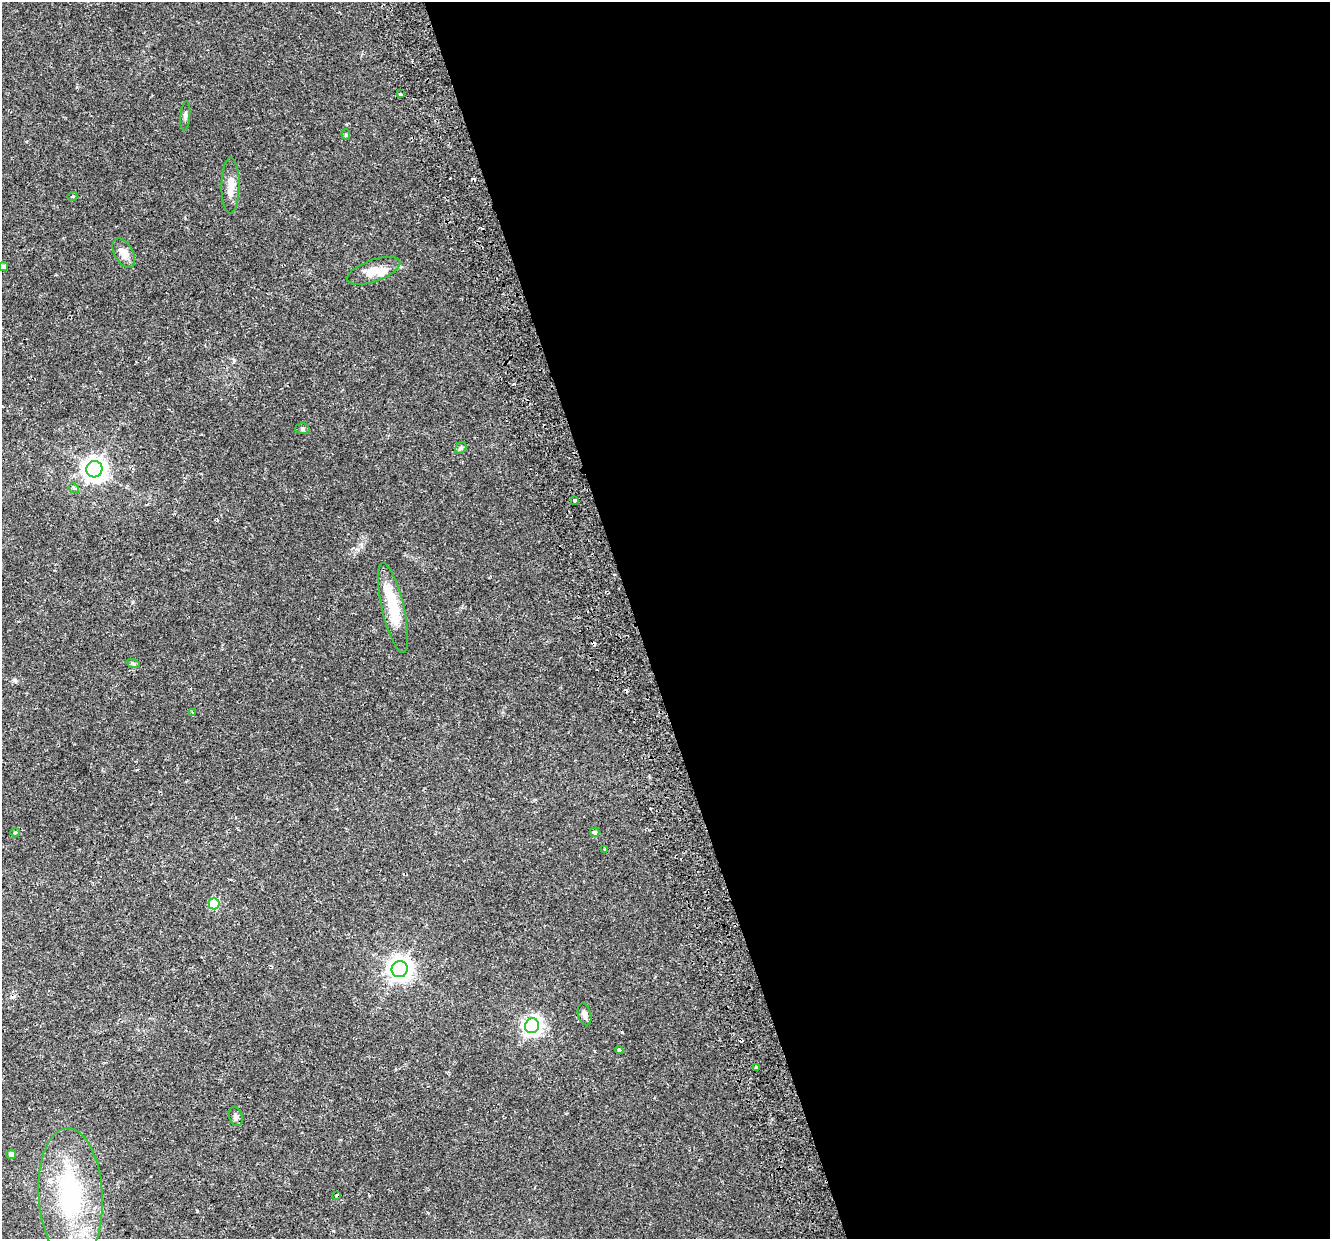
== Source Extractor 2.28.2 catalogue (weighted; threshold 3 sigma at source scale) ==
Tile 8 of 4 x 4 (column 4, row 2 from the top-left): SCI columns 4038-5365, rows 2554-3790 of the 5422 x 5159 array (HDU 1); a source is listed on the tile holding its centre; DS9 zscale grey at full resolution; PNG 1332 x 1241 px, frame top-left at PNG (2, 2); each listed source drawn as its Kron ellipse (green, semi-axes under 4 px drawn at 4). Shown black and unused: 52% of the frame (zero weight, under 2 of 3 exposures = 3% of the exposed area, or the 3 px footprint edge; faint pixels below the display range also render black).
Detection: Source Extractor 2.28.2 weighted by HDU 2 'WHT'; one run over the whole footprint, this tile lists its part. Background 0.0356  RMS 0.005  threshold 0.0226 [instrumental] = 3 sigma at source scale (4.5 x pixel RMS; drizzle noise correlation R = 1.50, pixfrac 1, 0.0396/0.0396 arcsec/px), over >= 5 px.
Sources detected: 34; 4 cosmic-ray / hot-pixel residue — neither listed nor drawn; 1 inside a brighter listed object's ellipse — not listed separately; the other 29 listed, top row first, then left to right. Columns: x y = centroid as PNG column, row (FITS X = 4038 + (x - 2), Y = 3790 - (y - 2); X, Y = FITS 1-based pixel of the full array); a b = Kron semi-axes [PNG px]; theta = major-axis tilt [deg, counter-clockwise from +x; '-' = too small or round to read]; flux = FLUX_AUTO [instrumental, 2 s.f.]
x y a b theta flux
400 94 3 3 - 1.7
185 116 15 4 85 1.5
346 134 5 4 - 0.67
231 185 28 9 90 5.7
72 196 5 3 - 0.48
124 253 16 9 -61 4.6
4 267 4 4 - 1.3
374 271 28 11 19 7.7
302 429 7 5 0 0.91
461 448 6 5 - 0.95
94 469 8 8 - 410
74 488 5 4 - 0.81
574 500 3 3 - 1.2
393 608 46 11 -77 19
133 663 7 4 -19 0.75
192 712 4 3 - 0.65
15 832 5 3 - 0.47
595 832 5 4 - 1
604 849 3 3 - 0.88
214 904 5 5 - 24
400 969 8 8 - 390
585 1014 11 6 -74 2
532 1026 7 7 - 200
619 1050 4 3 - 1
757 1068 3 3 - 2.8
236 1116 10 6 -70 1.5
11 1154 5 4 - 2.2
71 1195 67 32 -87 66
336 1195 3 3 - 0.5
Unlisted compact peaks at least as high as the median listed source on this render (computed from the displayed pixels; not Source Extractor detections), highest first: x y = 15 680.